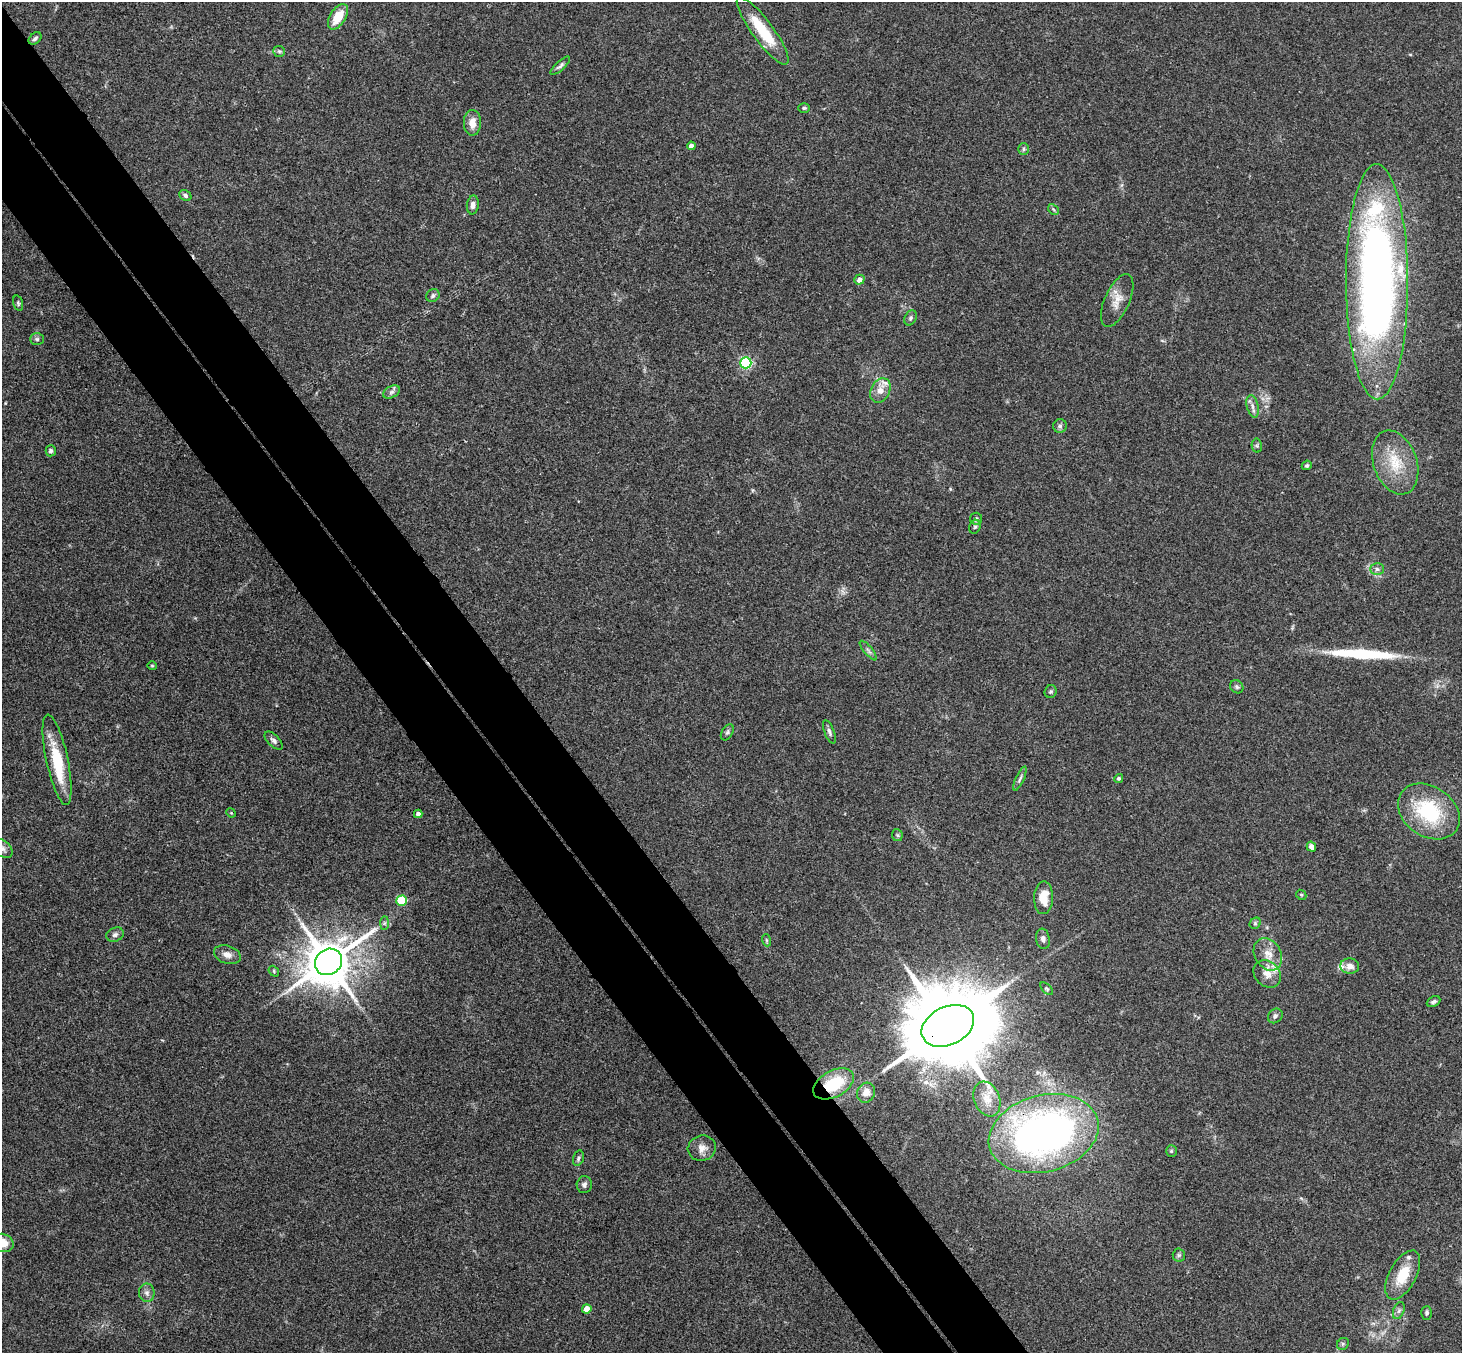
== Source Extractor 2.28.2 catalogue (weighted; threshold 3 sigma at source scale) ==
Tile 11 of 4 x 4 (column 3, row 3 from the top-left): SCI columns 2976-4435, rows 1682-3032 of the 5946 x 5927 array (HDU 1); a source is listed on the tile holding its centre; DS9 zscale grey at full resolution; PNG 1464 x 1355 px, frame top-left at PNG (2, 2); each listed source drawn as its Kron ellipse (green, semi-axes under 4 px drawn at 4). Shown black and unused: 9% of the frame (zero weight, under 3 of 4 exposures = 6% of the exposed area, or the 3 px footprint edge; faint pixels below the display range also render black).
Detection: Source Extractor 2.28.2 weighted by HDU 2 'WHT'; one run over the whole footprint, this tile lists its part. Background 0.204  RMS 0.0083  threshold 0.0372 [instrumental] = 3 sigma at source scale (4.5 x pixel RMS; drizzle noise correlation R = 1.50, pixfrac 1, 0.05/0.05 arcsec/px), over >= 5 px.
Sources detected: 89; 1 inside a brighter object's white glare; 1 long thin detection or spike segment (spike, bleed or trail) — neither listed nor drawn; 6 inside a brighter listed object's ellipse — not listed separately; the other 81 listed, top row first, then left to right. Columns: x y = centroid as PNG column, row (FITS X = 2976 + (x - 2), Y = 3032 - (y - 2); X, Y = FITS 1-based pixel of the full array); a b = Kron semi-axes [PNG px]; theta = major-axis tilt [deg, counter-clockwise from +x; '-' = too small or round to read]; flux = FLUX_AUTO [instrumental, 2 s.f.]
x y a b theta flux
338 17 14 7 57 17
763 31 41 10 -54 34
35 38 7 5 40 2
279 51 6 5 - 1.5
560 66 12 4 43 2.2
804 108 6 5 - 1.2
472 123 13 8 90 9.2
691 146 4 4 - 3.6
1024 149 6 5 - 1.5
185 195 6 5 - 2.2
473 205 9 6 85 3.8
1053 209 6 4 -46 1.4
859 280 5 5 - 5.5
1377 282 117 31 -90 580
433 296 7 6 - 2.1
1117 300 28 12 66 11
18 303 8 4 -74 1.5
910 318 8 5 64 1.9
37 339 7 6 - 1.9
746 363 5 5 - 120
880 390 13 9 63 9.2
392 392 9 5 27 2.8
1253 406 11 6 -76 3.7
1060 426 7 6 - 2.2
1257 446 7 5 -79 1.4
51 451 5 5 - 2.1
1395 462 33 21 -70 31
1307 465 5 4 - 1.4
976 519 6 6 - 2.1
975 527 7 5 67 1.7
1377 569 7 6 - 2.4
868 650 12 4 -50 2.4
152 666 5 4 - 0.93
1237 687 7 6 - 1.8
1051 692 6 6 - 1.5
727 732 9 5 59 1.8
829 732 12 5 -69 2.3
274 741 11 6 -45 2.9
57 760 46 11 -78 36
1119 778 4 4 - 1.5
1020 779 13 4 66 2.3
1429 811 33 25 -35 62
231 813 5 4 - 0.86
418 814 4 4 - 4.5
897 835 6 5 - 1.3
1311 847 5 4 - 5.1
2 848 12 7 -39 3.3
1301 895 5 4 - 1.1
1043 898 16 9 89 15
402 901 5 5 - 42
384 923 7 4 89 1.6
1255 923 6 5 - 1.3
115 935 9 7 23 2.8
1043 939 10 7 -80 3.1
766 940 6 4 -71 1
1268 954 17 13 -60 11
227 955 14 9 -18 5.9
329 962 14 12 39 3800
1350 966 9 7 -5 5.4
274 971 6 4 -50 1.2
1267 974 15 12 -45 8.1
1047 989 8 4 -45 1.3
1434 1002 7 5 26 2
1275 1016 8 6 46 2.1
948 1026 28 19 26 14000
834 1084 22 13 28 35
866 1093 10 9 - 7.1
987 1099 18 12 -69 11
1044 1134 56 38 15 410
702 1148 14 12 16 6.8
1171 1151 5 5 - 1.3
578 1158 8 5 75 1.8
584 1185 8 7 - 2.6
2 1243 11 9 -16 11
1179 1255 6 6 - 1.7
1403 1275 27 13 62 22
147 1293 9 8 - 3.4
587 1309 5 4 - 13
1399 1311 9 5 70 2.3
1427 1313 6 5 - 1.7
1343 1344 6 5 - 1.5
Overlapping masked pixels (flux is a lower limit): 3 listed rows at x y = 948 1026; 834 1084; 1044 1134
Isophote crosses this tile's border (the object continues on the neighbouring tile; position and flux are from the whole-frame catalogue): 2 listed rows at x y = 2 848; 2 1243